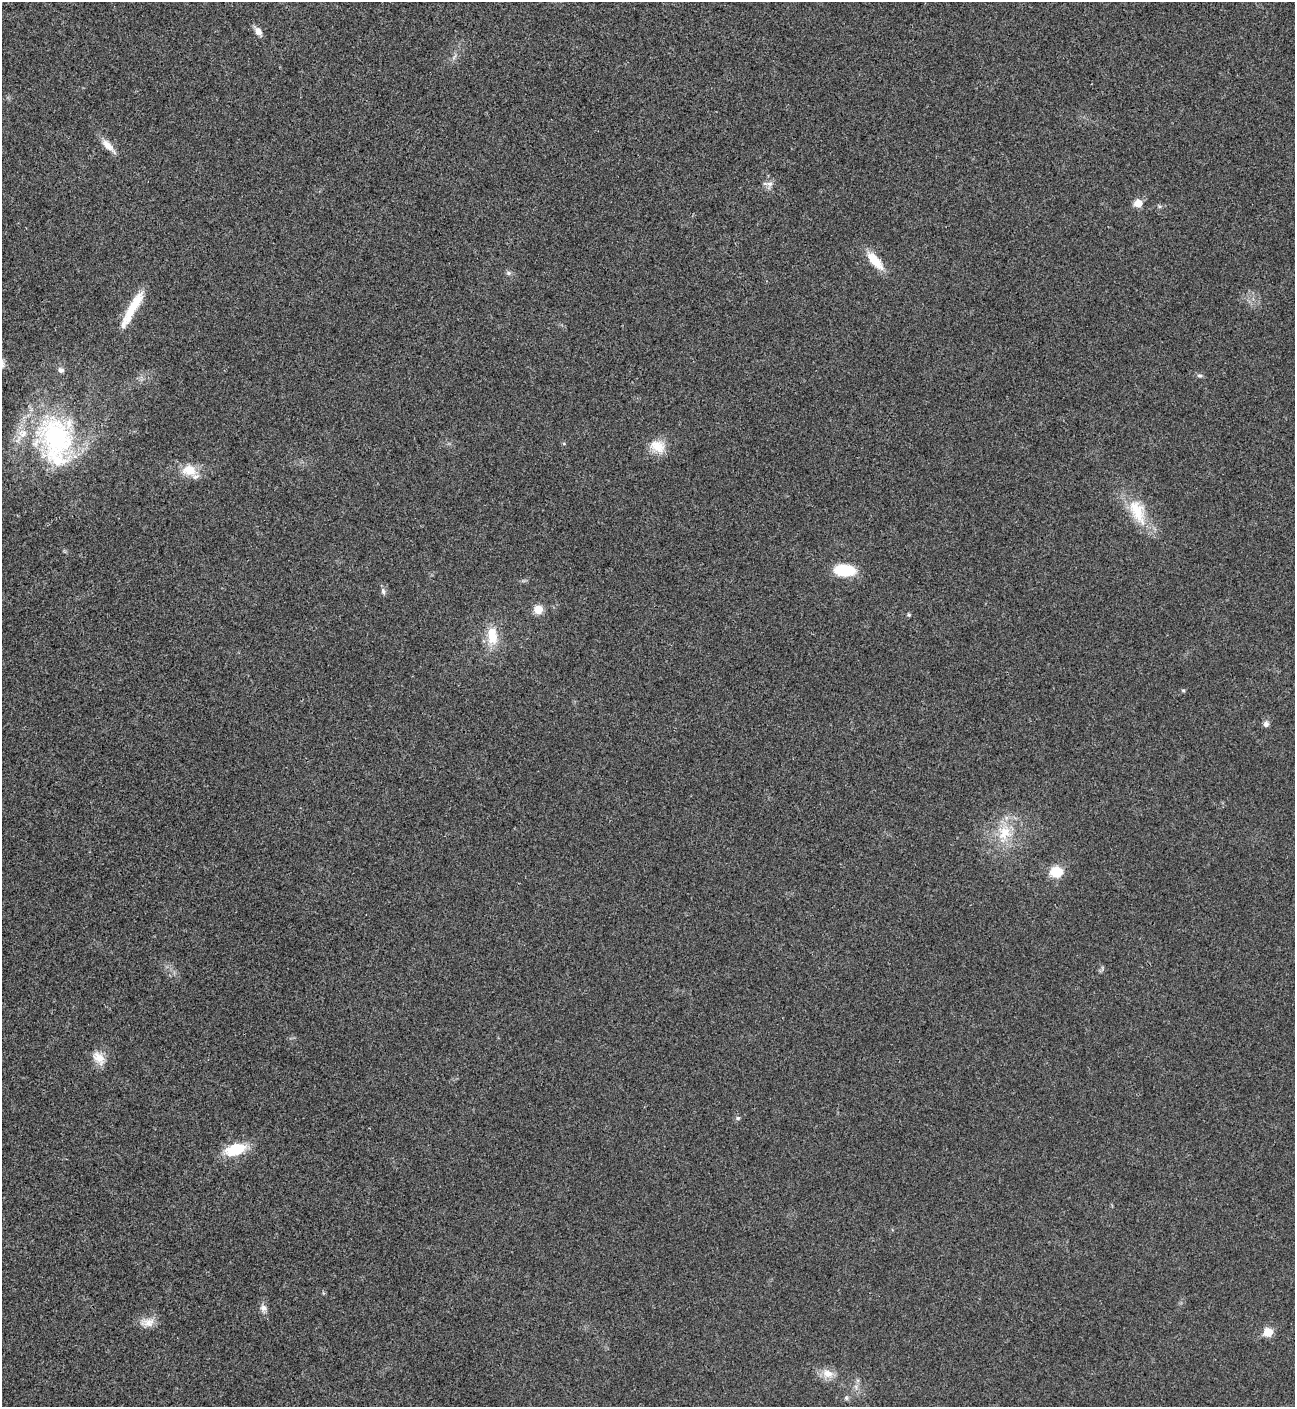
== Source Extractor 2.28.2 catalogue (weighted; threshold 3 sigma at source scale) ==
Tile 11 of 4 x 4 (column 3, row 3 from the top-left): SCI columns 2876-4168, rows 1410-2814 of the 5618 x 5630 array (HDU 1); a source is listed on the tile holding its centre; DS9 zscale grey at full resolution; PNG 1297 x 1409 px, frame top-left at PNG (2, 2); no overlay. Shown black and unused: <1% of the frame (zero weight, under 3 of 4 exposures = <1% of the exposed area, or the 3 px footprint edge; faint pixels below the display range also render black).
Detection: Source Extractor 2.28.2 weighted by HDU 2 'WHT'; one run over the whole footprint, this tile lists its part. Background 0.0194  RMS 0.0056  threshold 0.025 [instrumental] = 3 sigma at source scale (4.5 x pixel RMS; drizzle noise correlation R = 1.50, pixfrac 1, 0.05/0.05 arcsec/px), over >= 5 px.
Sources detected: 33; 2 inside a brighter listed object's ellipse — not listed separately; the other 31 listed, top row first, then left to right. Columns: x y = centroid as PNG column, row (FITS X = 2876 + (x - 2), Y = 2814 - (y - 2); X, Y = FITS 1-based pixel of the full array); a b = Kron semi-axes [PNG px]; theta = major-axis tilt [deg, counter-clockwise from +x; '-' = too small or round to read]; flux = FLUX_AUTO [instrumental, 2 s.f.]
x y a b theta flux
258 31 11 8 -63 3.1
108 145 21 9 -44 5.1
770 184 11 6 -4 2.1
1138 203 6 5 - 9.8
875 261 23 9 -49 12
508 273 7 5 -21 1.2
133 306 41 10 59 16
61 370 7 6 - 2.1
1200 375 8 4 0 1.1
57 438 62 44 -67 91
564 444 5 3 - 0.51
657 446 21 14 -30 9.1
189 470 20 14 -19 10
1137 511 39 18 -67 20
844 570 17 9 -4 27
383 591 9 5 -75 1.5
538 609 9 8 - 6.9
909 615 5 4 - 0.86
492 636 26 14 -86 12
1183 690 5 4 - 0.71
1266 724 8 7 - 1.9
1004 833 21 18 69 16
1056 872 8 8 - 20
99 1058 19 12 -60 6.5
738 1118 5 5 - 0.9
236 1149 20 11 17 21
263 1308 10 9 - 2.5
148 1323 19 11 12 5.6
1268 1332 6 5 - 16
827 1373 16 11 -17 6
846 1398 6 5 - 1